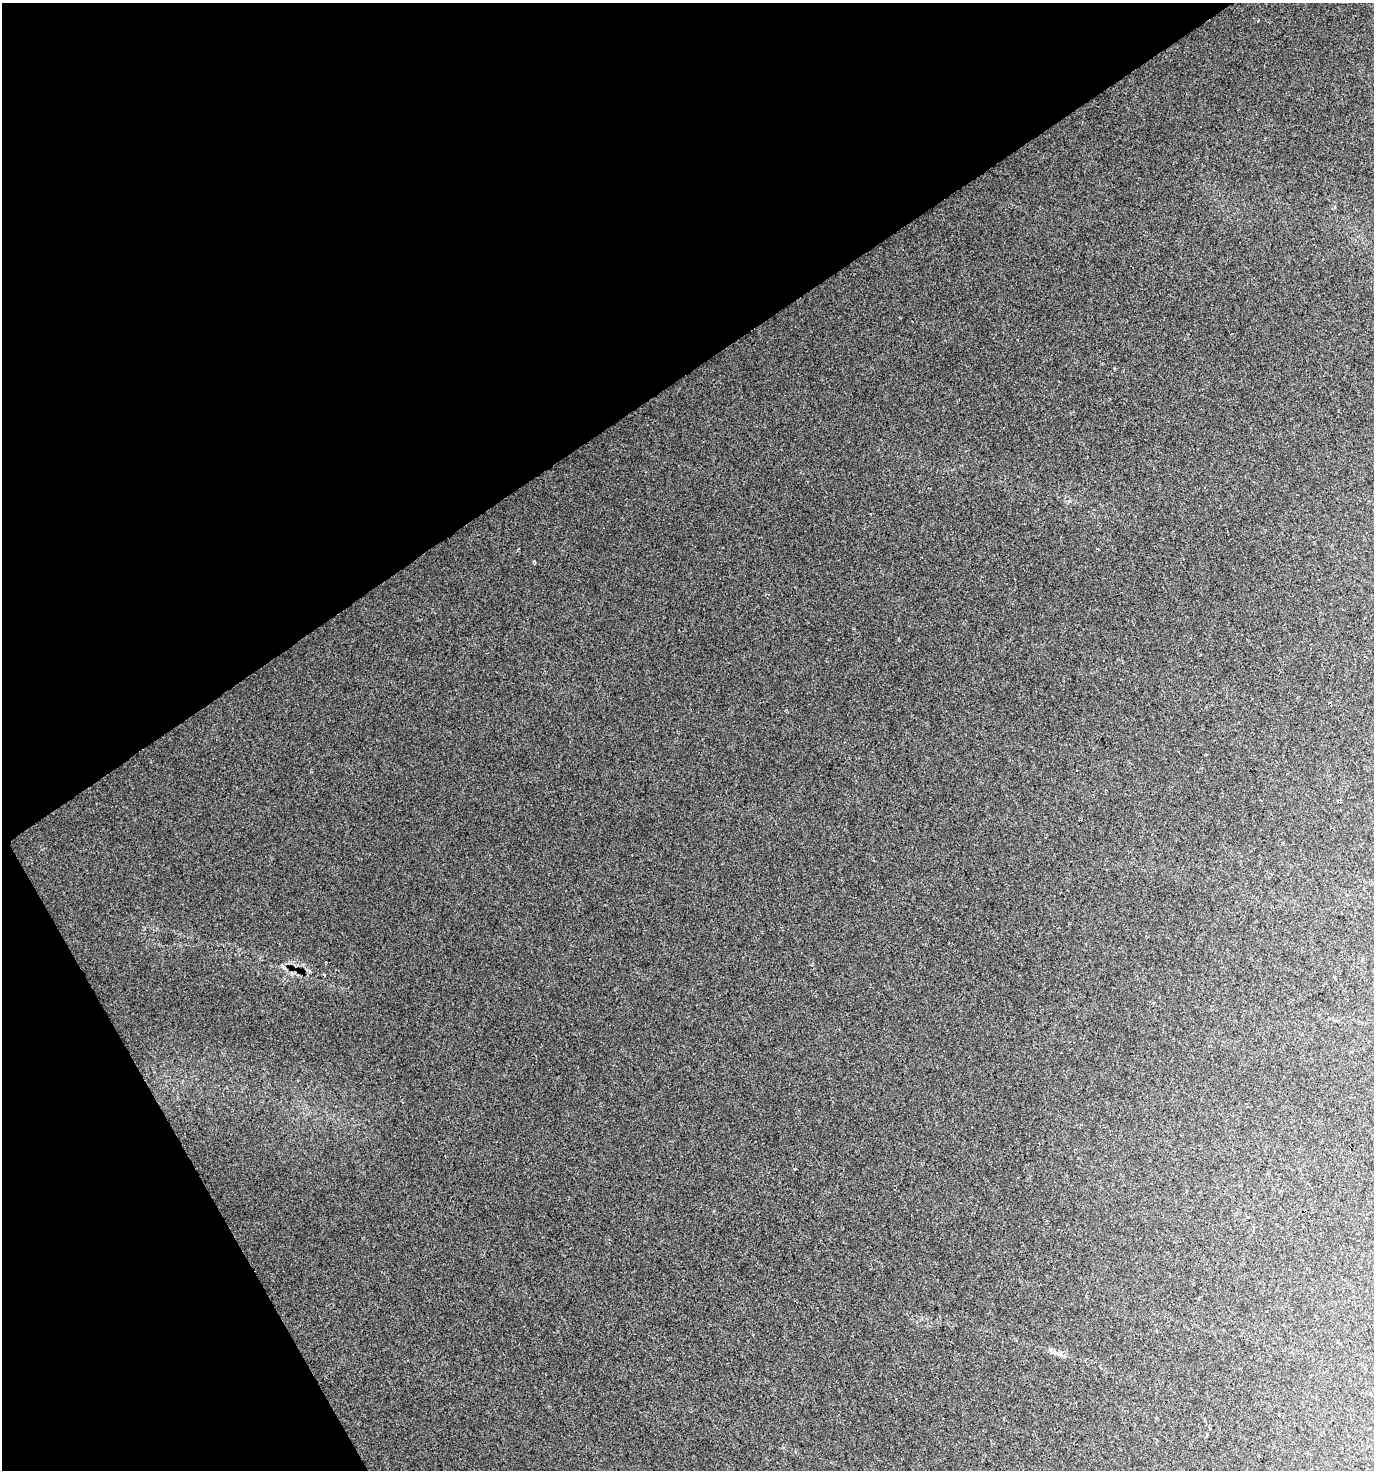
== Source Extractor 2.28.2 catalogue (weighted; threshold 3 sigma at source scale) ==
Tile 5 of 4 x 4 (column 1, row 2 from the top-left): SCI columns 177-1548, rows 2937-4404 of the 5782 x 5875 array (HDU 1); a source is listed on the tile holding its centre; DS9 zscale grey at full resolution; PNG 1376 x 1472 px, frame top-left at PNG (2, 3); no overlay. Shown black and unused: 31% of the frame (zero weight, under 2 of 3 exposures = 2% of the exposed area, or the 3 px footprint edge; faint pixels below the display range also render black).
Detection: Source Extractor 2.28.2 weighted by HDU 2 'WHT'; one run over the whole footprint, this tile lists its part. Background 0.0435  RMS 0.0062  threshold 0.0279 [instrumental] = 3 sigma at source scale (4.5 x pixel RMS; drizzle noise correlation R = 1.50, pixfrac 1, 0.0396/0.0396 arcsec/px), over >= 5 px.
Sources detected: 4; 2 cosmic-ray / hot-pixel residue — not listed; the other 2 listed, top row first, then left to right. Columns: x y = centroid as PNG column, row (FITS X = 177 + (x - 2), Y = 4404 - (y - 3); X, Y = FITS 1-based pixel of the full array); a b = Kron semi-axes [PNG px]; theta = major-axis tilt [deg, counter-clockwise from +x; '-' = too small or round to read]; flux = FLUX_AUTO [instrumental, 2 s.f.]
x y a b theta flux
1209 1428 4 3 - 0.81
1207 1435 3 3 - 3.7